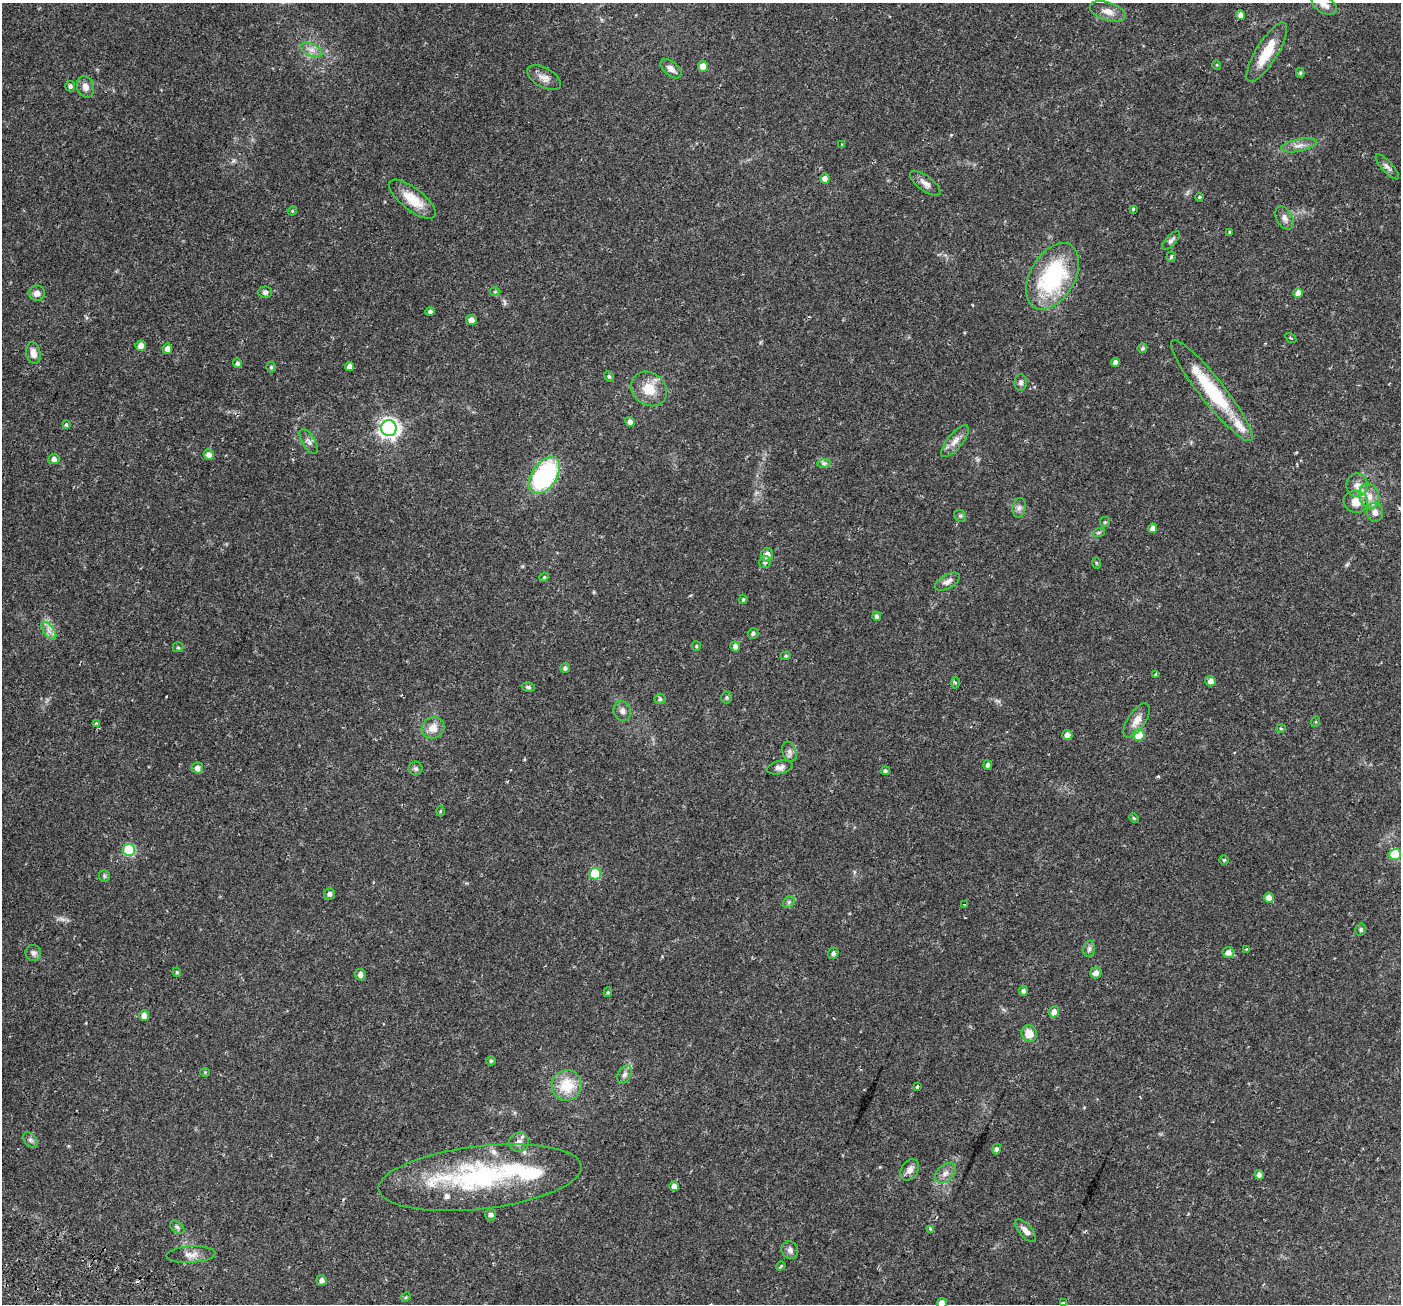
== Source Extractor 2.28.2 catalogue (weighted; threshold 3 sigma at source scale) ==
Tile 7 of 4 x 4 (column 3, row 2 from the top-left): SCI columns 2869-4267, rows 2897-4198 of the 5743 x 5856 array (HDU 1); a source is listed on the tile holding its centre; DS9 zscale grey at full resolution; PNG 1403 x 1306 px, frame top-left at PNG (2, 3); each listed source drawn as its Kron ellipse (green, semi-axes under 4 px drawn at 4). Shown black and unused: <1% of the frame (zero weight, under 2 of 3 exposures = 5% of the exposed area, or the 3 px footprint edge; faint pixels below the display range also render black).
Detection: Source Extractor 2.28.2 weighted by HDU 2 'WHT'; one run over the whole footprint, this tile lists its part. Background 0.0345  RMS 0.0037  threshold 0.0165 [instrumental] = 3 sigma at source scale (4.5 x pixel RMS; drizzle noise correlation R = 1.50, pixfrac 1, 0.0396/0.0396 arcsec/px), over >= 5 px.
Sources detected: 161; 1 too faint to see at this stretch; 7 cosmic-ray / hot-pixel residue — neither listed nor drawn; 7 inside a brighter listed object's ellipse — not listed separately; the other 146 listed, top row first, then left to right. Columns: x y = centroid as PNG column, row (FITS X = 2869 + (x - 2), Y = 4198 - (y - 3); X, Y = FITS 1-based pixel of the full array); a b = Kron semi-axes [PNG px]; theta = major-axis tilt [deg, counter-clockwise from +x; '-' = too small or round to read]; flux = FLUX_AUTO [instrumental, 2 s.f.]
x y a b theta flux
1324 5 14 8 -32 2.7
1108 12 19 9 -18 2.9
1241 15 5 4 - 1.8
311 50 12 6 -24 1.9
1267 52 34 11 58 9.5
1217 65 5 3 - 0.26
703 67 5 5 - 4.9
671 69 12 7 -41 1.9
1300 73 5 4 - 0.47
544 78 19 9 -29 2.5
70 86 5 5 - 0.85
85 87 11 8 -68 2.1
842 145 3 3 - 0.59
1299 145 18 6 12 2.2
1387 167 16 5 -48 1.3
825 178 5 5 - 1.5
925 183 18 7 -37 2.1
1199 197 4 3 - 0.4
412 199 28 11 -38 7.9
1133 209 3 3 - 2.3
292 211 5 4 - 0.34
1284 218 12 8 -61 1.8
1230 232 3 3 - 0.4
1171 240 12 5 47 0.97
1171 257 5 4 - 0.42
1053 276 36 22 60 37
265 292 7 6 - 0.82
495 292 5 3 - 0.34
37 293 8 7 - 1.8
1298 293 5 5 - 2.6
430 311 5 4 - 0.81
471 320 5 5 - 2
1291 338 6 2 -33 0.34
141 346 5 5 - 2.9
1142 348 5 4 - 0.72
167 349 5 5 - 2.2
33 353 11 7 -78 2.4
1115 362 4 4 - 1.4
237 363 5 4 - 0.79
349 366 5 4 - 1.6
271 367 5 4 - 0.6
609 377 6 4 -63 0.49
1021 383 8 6 89 1.1
649 389 19 16 -37 7
1212 391 64 12 -52 23
630 422 5 4 - 1.3
66 425 4 3 - 0.77
389 428 8 7 - 180
309 441 14 6 -59 1.4
955 441 20 7 50 2.6
209 455 5 5 - 2
54 459 5 5 - 1.5
824 463 7 4 0 0.71
544 475 21 12 56 47
1357 485 12 10 81 2.4
1369 496 13 10 -72 3.2
1356 502 12 11 - 3.8
1019 508 10 6 80 1.2
1375 512 9 8 - 2.1
960 516 6 5 - 0.61
1105 522 5 5 - 0.41
1153 528 5 4 - 1.6
1099 532 6 4 18 0.53
767 555 7 6 - 2.4
765 562 6 5 - 1
1096 563 6 4 -88 0.37
544 577 5 4 - 0.42
947 582 14 7 30 1.7
743 599 4 3 - 0.43
877 616 4 4 - 0.92
49 631 10 5 -55 1.7
753 633 5 5 - 0.78
696 646 5 4 - 0.38
735 646 5 5 - 1.6
178 647 5 5 - 0.47
786 656 5 4 - 0.42
565 668 5 4 - 0.84
1155 674 4 3 - 0.55
1211 681 5 5 - 2.1
956 683 5 4 - 0.44
528 687 7 4 -14 0.66
726 697 6 5 - 0.59
660 699 5 5 - 0.73
622 711 10 8 -66 1.5
1137 720 19 9 56 3.2
1315 722 5 3 - 0.35
96 723 3 3 - 1.1
433 728 11 10 - 3.6
1281 728 5 4 - 0.41
1067 735 5 5 - 1.9
1139 735 6 5 - 8.5
789 752 10 7 -70 1.3
987 765 5 4 - 0.88
780 767 13 6 15 1.6
197 768 6 5 - 1.5
416 769 7 7 - 0.81
885 771 4 4 - 0.63
440 811 5 3 - 0.36
1134 818 5 4 - 0.37
129 850 6 6 - 29
1395 854 6 5 - 15
1224 860 4 4 - 0.5
595 874 6 6 - 17
104 876 6 5 - 0.58
329 894 6 5 - 0.97
1269 898 5 5 - 2.6
789 902 6 5 - 0.68
964 905 3 2 - 0.27
1361 930 6 5 - 0.52
1089 949 8 6 75 0.85
1246 949 3 3 - 0.49
33 953 8 7 - 1.2
833 953 5 5 - 0.9
1228 953 6 5 - 1.6
177 972 4 4 - 0.38
1096 973 6 5 - 2
360 975 6 5 - 1.5
1023 991 5 4 - 1.1
608 992 5 4 - 0.49
1054 1012 6 5 - 1.8
144 1015 5 5 - 1.8
1029 1034 8 7 - 4.5
491 1061 4 4 - 0.53
205 1072 4 4 - 0.32
624 1074 9 6 64 1.2
567 1085 15 15 - 9.5
917 1087 3 3 - 0.61
30 1140 9 6 -52 0.88
519 1142 10 9 - 2
997 1149 5 4 - 0.95
910 1170 12 8 56 2.1
945 1173 12 8 41 2.1
1259 1175 5 4 - 1.9
480 1178 102 31 6 61
674 1186 5 4 - 1.7
491 1214 6 5 - 1.1
177 1227 8 5 -42 0.77
931 1229 4 3 - 1.7
1026 1231 14 6 -48 2
790 1250 9 8 - 1.4
191 1255 25 8 3 2.9
781 1266 5 3 - 0.47
322 1280 5 5 - 1.3
406 1297 5 4 - 0.4
942 1303 5 5 - 2.5
1063 1303 4 3 - 3
Isophote crosses this tile's border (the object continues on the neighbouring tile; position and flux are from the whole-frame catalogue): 3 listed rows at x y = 1324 5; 942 1303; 1063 1303